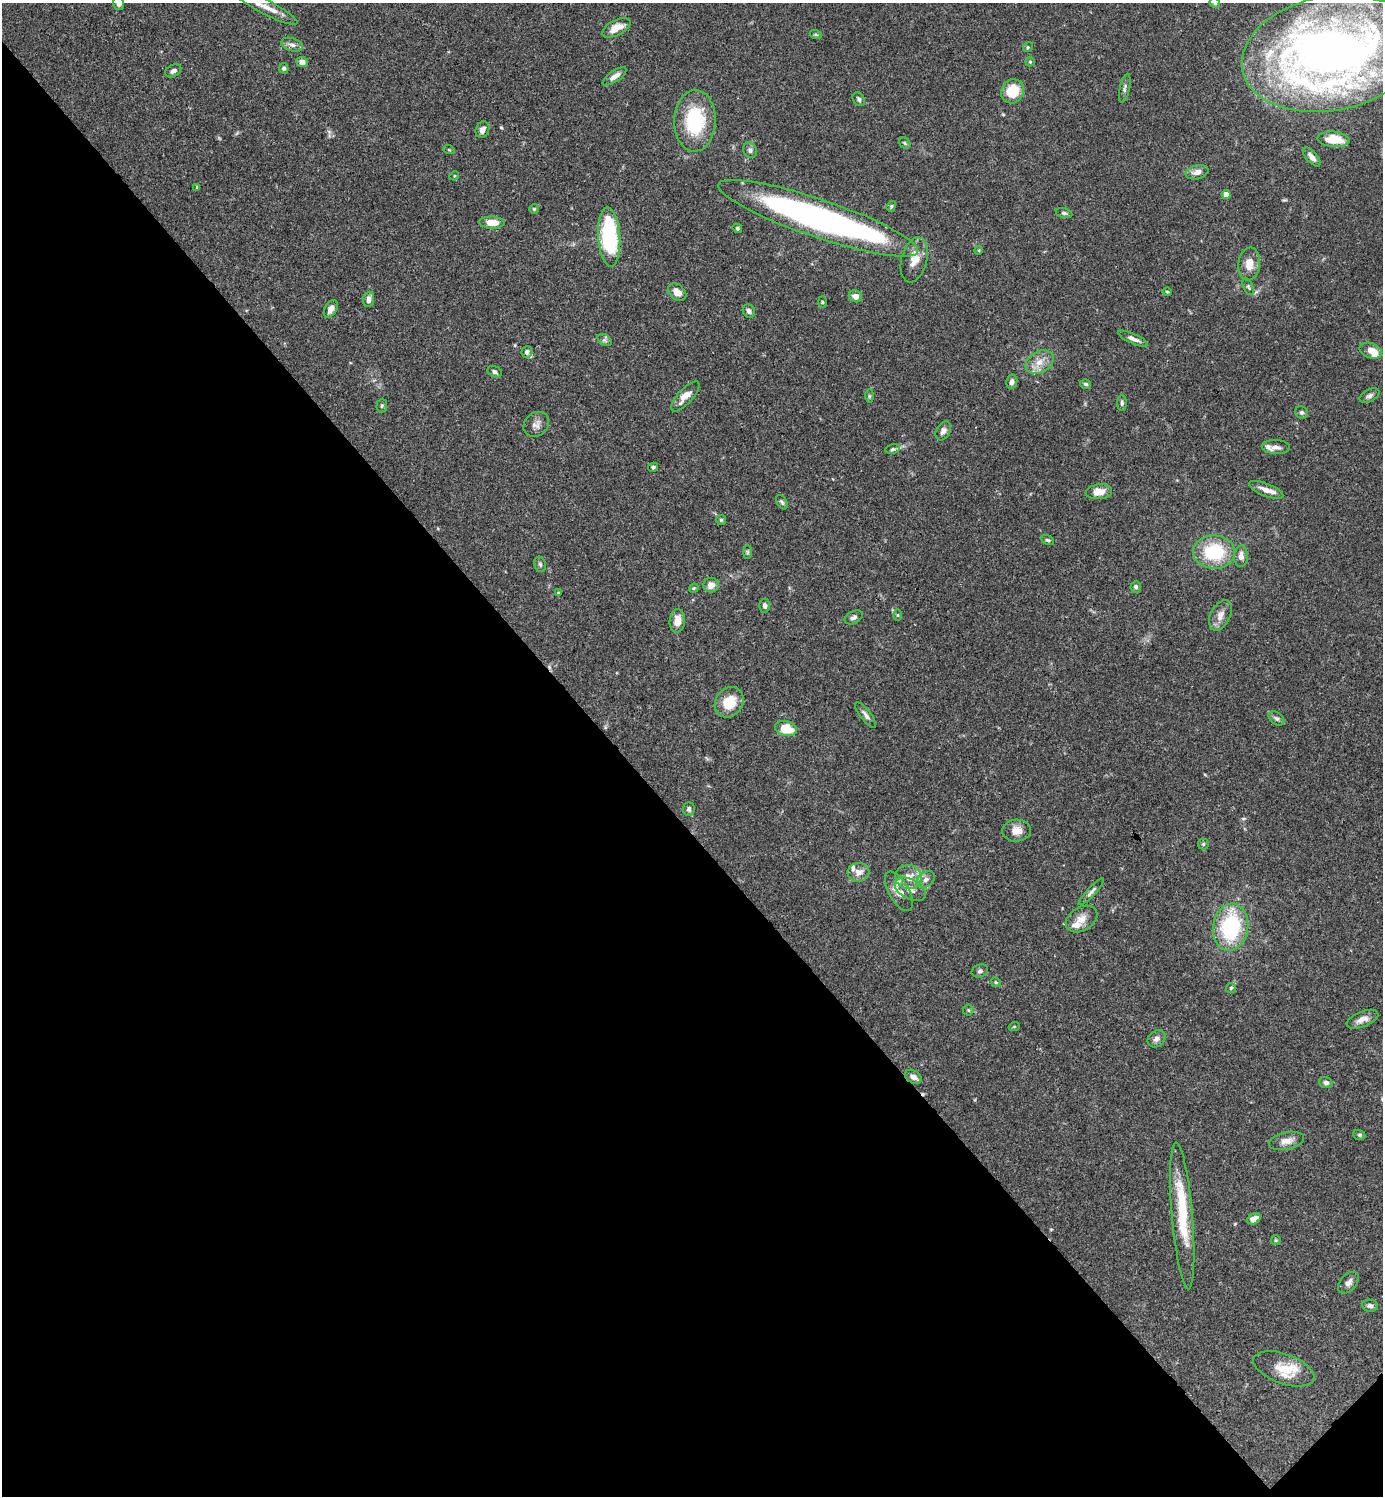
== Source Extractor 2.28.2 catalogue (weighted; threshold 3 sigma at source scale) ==
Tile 14 of 4 x 4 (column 2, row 4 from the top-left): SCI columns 1681-3061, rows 2-1495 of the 5981 x 5981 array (HDU 1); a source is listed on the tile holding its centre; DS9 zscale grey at full resolution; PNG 1385 x 1498 px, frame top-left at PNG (2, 3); each listed source drawn as its Kron ellipse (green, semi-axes under 4 px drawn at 4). Shown black and unused: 45% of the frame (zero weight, under 3 of 4 exposures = <1% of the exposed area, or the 3 px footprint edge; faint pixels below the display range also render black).
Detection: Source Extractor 2.28.2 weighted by HDU 2 'WHT'; one run over the whole footprint, this tile lists its part. Background 0.0657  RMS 0.0032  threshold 0.0143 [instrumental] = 3 sigma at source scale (4.5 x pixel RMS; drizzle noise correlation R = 1.50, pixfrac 1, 0.05/0.05 arcsec/px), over >= 5 px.
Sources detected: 124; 1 inside a brighter object's white glare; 2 cosmic-ray / hot-pixel residue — neither listed nor drawn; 7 inside a brighter listed object's ellipse — not listed separately; the other 114 listed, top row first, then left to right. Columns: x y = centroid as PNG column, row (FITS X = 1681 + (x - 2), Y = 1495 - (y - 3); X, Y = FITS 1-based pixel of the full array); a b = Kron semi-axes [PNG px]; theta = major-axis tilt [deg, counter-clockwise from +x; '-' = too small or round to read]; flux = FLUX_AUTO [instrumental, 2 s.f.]
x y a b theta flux
119 3 7 5 -74 1.2
1215 3 5 5 - 0.54
266 7 36 7 -28 4.3
616 28 15 7 27 3.9
816 35 6 4 -19 0.41
292 45 11 6 -18 1.4
1028 47 5 4 - 0.36
1331 53 89 57 11 280
302 62 6 5 - 1.6
1030 62 5 4 - 0.37
284 68 5 4 - 0.71
173 71 8 6 26 1.1
615 76 14 5 35 2
1125 88 15 5 78 1
1013 91 12 11 - 8.7
859 99 7 5 -58 0.82
695 121 31 20 87 21
482 130 8 6 67 1.5
1334 139 16 7 -5 5.9
905 143 6 5 - 0.52
449 150 6 3 -18 0.32
750 150 8 6 -57 0.96
1312 157 12 5 -48 1.6
1197 172 11 7 13 2.2
454 176 5 4 - 0.34
197 187 4 4 - 0.4
1226 194 4 4 - 2.8
891 206 6 4 69 0.42
534 209 5 5 - 0.5
1064 213 8 5 -14 0.63
818 218 105 19 -19 130
492 223 13 6 -2 4.8
737 228 5 4 - 0.55
609 237 29 11 -86 34
979 250 4 3 - 0.29
914 260 23 12 76 4.4
1249 264 16 10 83 4.1
1248 287 9 5 -65 0.59
677 292 10 7 -42 3.3
1167 292 4 4 - 0.37
855 296 7 6 - 1.9
369 299 8 5 82 1.4
822 302 6 3 -88 0.35
331 309 9 5 59 2
749 311 7 6 - 0.99
1133 339 16 5 -24 1.6
605 340 8 5 -33 0.71
1371 351 11 7 -20 3.5
527 352 5 5 - 1.1
1040 362 15 10 30 3.6
495 372 7 5 -28 0.77
1012 382 7 5 79 1.2
1086 384 5 5 - 0.64
685 396 19 7 47 3
869 396 6 4 90 0.48
1370 396 11 6 28 0.99
1122 403 8 5 -89 0.72
382 406 7 5 87 0.57
1301 412 6 6 - 0.77
536 424 14 11 44 2
943 431 10 7 60 1.5
1276 447 14 7 -3 1.7
893 449 7 4 11 0.62
653 467 5 4 - 0.58
1266 490 18 6 -21 2.4
1099 492 13 7 5 4.2
782 502 8 5 -59 0.62
721 520 5 5 - 0.48
1047 540 7 4 -26 0.55
747 552 7 4 90 0.54
1214 552 21 16 -2 18
1241 556 11 7 89 1.8
540 564 8 5 -73 0.75
711 585 7 7 - 2.4
1136 587 6 5 - 0.74
694 588 5 4 - 0.35
558 593 3 3 - 0.26
765 606 7 5 -88 0.94
897 615 5 4 - 0.33
1220 615 16 9 64 2.6
854 617 10 6 27 0.98
677 621 11 8 84 3.4
729 702 16 13 53 7.5
865 715 16 5 -53 1.3
1276 718 9 6 -38 0.84
786 728 11 7 -14 7.7
689 809 7 6 - 0.95
1017 831 14 11 4 3.1
1203 844 5 5 - 0.48
858 872 11 9 8 2.6
908 877 13 12 - 4.6
926 879 10 7 34 1.5
910 889 17 10 -28 3
899 891 22 10 -61 4.6
1091 892 18 4 47 1.2
1081 919 17 11 30 3.5
1231 927 24 17 80 27
980 971 8 6 16 0.86
996 982 5 4 - 0.41
1231 988 5 5 - 0.51
968 1010 5 5 - 0.44
1363 1019 17 7 21 2.4
1014 1027 5 3 - 0.32
1156 1039 9 7 41 1.4
913 1077 9 6 -31 1.7
1326 1083 7 5 -19 1.1
1359 1135 6 5 - 0.47
1286 1141 17 8 12 2.6
1182 1216 73 10 -85 18
1254 1219 7 5 28 2.8
1276 1240 5 5 - 0.37
1348 1283 13 8 47 1.7
1370 1306 8 6 -8 0.92
1284 1369 32 15 -20 8.4
Overlapping masked pixels (flux is a lower limit): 1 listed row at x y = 616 28
Isophote crosses this tile's border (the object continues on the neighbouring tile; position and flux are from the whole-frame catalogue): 4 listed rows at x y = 119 3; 1215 3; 266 7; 1331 53